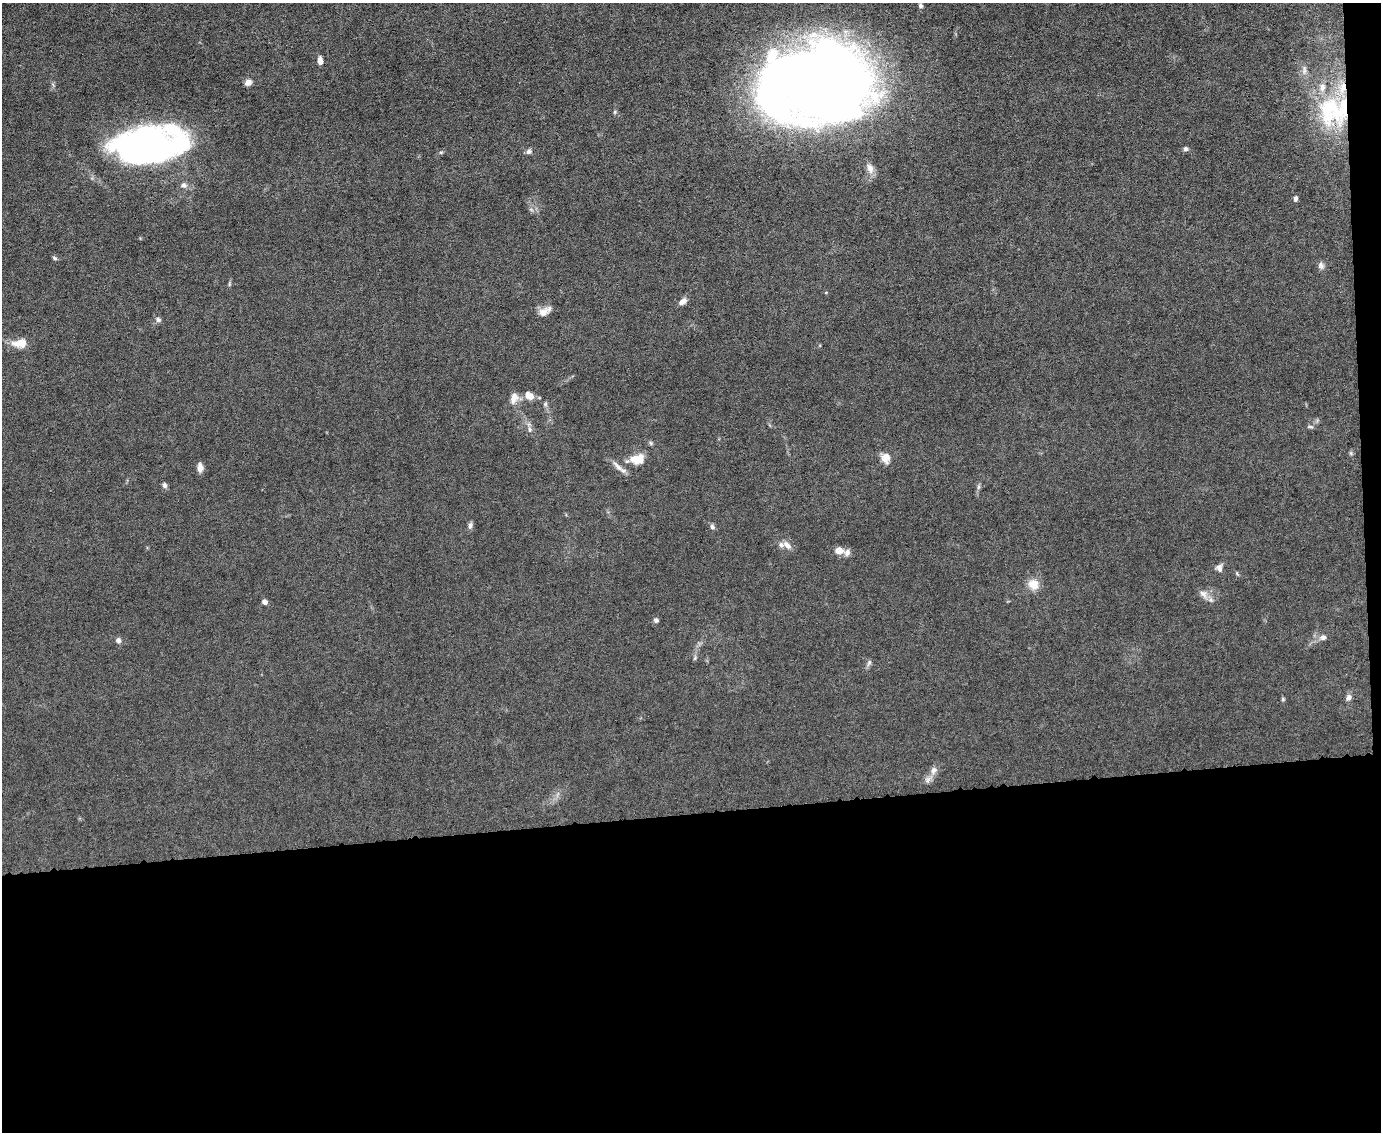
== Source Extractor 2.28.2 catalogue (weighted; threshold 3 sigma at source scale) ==
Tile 12 of 3 x 4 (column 3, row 4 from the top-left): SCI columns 2989-4367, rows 1-1130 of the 4491 x 4519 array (HDU 1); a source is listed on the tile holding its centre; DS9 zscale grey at full resolution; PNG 1383 x 1134 px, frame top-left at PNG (2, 3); no overlay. Shown black and unused: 29% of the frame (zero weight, under 6 of 12 exposures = <1% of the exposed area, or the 3 px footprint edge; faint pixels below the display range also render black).
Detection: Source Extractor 2.28.2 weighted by HDU 2 'WHT'; one run over the whole footprint, this tile lists its part. Background 0.0159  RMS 0.0032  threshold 0.0131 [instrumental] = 3 sigma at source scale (4.09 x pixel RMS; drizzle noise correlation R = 1.36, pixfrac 0.8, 0.05/0.05 arcsec/px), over >= 5 px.
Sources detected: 63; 7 inside a brighter object's white glare — not listed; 6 inside a brighter listed object's ellipse — not listed separately; the other 50 listed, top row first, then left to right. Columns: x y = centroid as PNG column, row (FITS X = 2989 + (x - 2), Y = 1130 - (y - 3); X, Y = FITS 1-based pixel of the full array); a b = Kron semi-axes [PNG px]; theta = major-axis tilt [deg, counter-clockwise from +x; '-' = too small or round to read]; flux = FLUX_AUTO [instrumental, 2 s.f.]
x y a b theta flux
920 6 6 5 - 0.75
320 61 9 6 -83 1.5
1304 70 15 6 87 1.6
248 82 9 7 31 1.5
815 86 79 58 12 280
1329 108 50 33 80 29
615 112 6 4 89 0.42
146 144 56 41 17 89
1186 149 6 5 - 0.77
529 151 7 6 - 0.97
441 152 6 4 0 0.4
870 168 15 9 -71 2.1
184 185 9 8 - 1.3
1295 198 7 5 88 0.77
55 258 7 4 -28 0.53
1321 266 10 8 -62 1.1
229 284 6 4 90 0.42
683 301 11 7 37 1.6
545 311 18 9 31 2.5
158 320 8 7 - 0.88
20 343 19 11 8 4.3
529 396 12 9 -30 2.8
514 398 15 9 67 2.9
545 404 6 5 - 0.61
1310 427 9 4 -5 0.62
530 429 9 5 -80 1
651 443 6 5 - 0.49
1351 453 7 4 -89 0.49
886 458 14 11 -83 2.7
637 459 20 11 11 5.7
618 466 22 6 -45 2.2
200 468 10 6 -84 1.9
165 485 7 6 - 0.94
978 487 8 4 -83 0.63
470 526 10 5 81 0.89
712 527 7 6 - 0.9
787 545 12 7 -41 1.8
839 550 9 7 -7 2.8
1219 568 10 8 -88 1.5
1033 584 13 11 -52 4.3
1204 594 16 9 -52 2.2
264 602 5 5 - 1.2
656 620 6 6 - 0.76
1323 637 9 7 7 1.4
118 640 7 6 - 1
695 658 6 5 - 0.49
869 663 10 5 65 0.8
1348 698 8 6 60 1.1
1283 699 6 4 -48 0.4
933 770 11 9 59 1.8